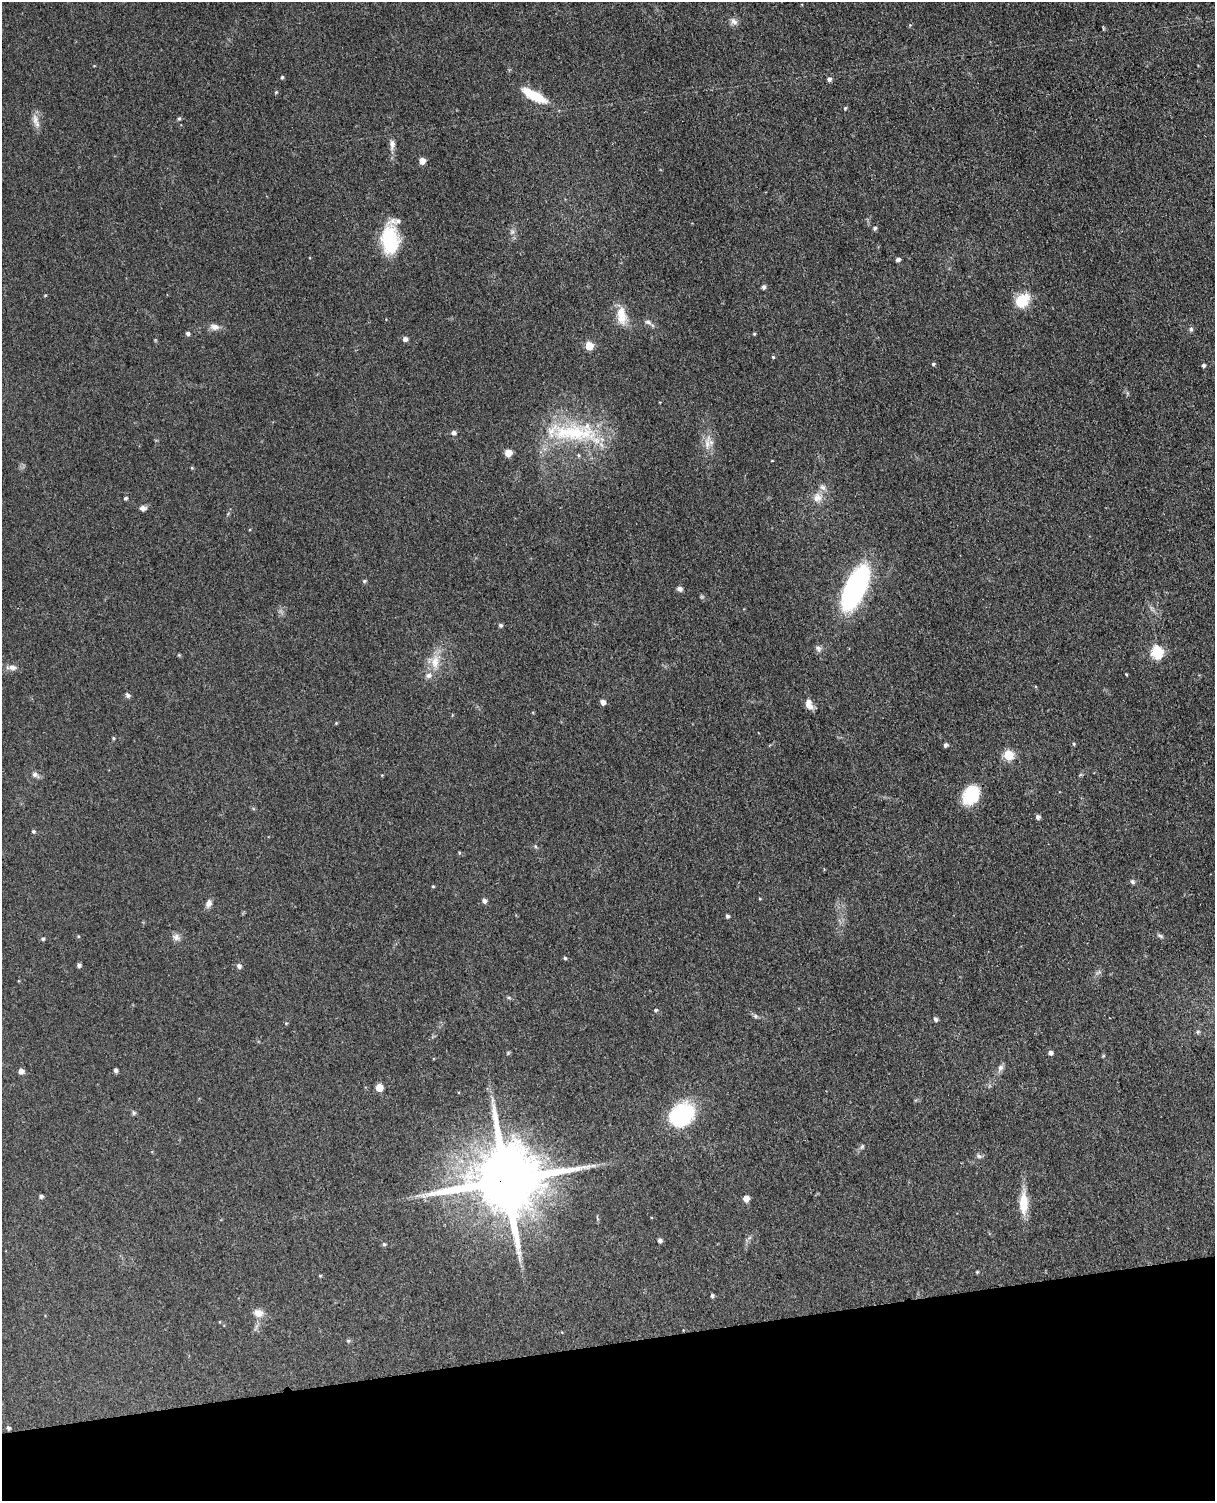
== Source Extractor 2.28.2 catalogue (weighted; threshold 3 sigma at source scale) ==
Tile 10 of 4 x 3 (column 2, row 3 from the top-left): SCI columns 1272-2484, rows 149-1647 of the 4967 x 4906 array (HDU 1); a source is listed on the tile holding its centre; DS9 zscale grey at full resolution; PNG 1217 x 1503 px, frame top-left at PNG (2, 2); no overlay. Shown black and unused: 10% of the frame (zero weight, under 3 of 4 exposures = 5% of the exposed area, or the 3 px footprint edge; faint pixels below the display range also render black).
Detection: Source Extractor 2.28.2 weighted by HDU 2 'WHT'; one run over the whole footprint, this tile lists its part. Background 0.0701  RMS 0.0075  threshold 0.0339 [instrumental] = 3 sigma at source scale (4.5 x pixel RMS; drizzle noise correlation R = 1.50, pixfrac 1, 0.05/0.05 arcsec/px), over >= 5 px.
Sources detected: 104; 5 inside a brighter listed object's ellipse — not listed separately; the other 99 listed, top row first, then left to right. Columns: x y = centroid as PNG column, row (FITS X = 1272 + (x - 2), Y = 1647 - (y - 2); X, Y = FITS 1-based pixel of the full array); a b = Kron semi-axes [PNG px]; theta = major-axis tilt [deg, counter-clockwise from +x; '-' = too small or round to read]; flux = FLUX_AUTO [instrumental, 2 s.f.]
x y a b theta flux
734 22 10 8 -31 3.4
910 25 4 4 - 0.8
282 77 4 3 - 1.1
829 79 5 5 - 2.2
276 92 5 4 - 0.72
533 95 32 10 -29 22
845 108 4 4 - 0.97
179 119 5 5 - 1.1
35 120 16 7 -81 5.3
392 144 16 7 85 4.3
422 161 5 5 - 6.8
875 228 5 5 - 1.6
390 240 31 18 -83 42
898 259 4 4 - 2.3
763 287 5 4 - 2.1
1022 300 21 15 43 16
621 316 23 11 -83 13
648 322 9 5 -20 2.2
214 327 12 8 -7 4.3
1191 329 6 5 - 1.9
188 333 5 4 - 1.8
754 334 4 3 - 0.82
405 339 5 5 - 3.2
589 346 5 5 - 22
773 357 5 4 - 0.86
933 364 5 4 - 1
1203 365 4 4 - 1.5
453 432 5 5 - 2.5
575 433 69 22 -10 64
707 442 22 8 81 8.1
508 453 6 5 - 10
192 468 5 4 - 0.73
126 498 5 4 - 1.1
817 498 12 11 - 6.9
143 508 8 6 -6 2.8
364 581 6 5 - 1.2
855 588 48 19 66 120
679 589 7 6 - 2.5
501 625 5 5 - 1.5
818 648 8 7 - 2.4
1157 652 6 6 - 76
179 655 5 4 - 0.81
435 662 19 11 84 12
12 667 14 7 -2 4
1126 674 3 3 - 0.65
127 695 7 6 - 1.9
603 702 5 5 - 3.9
808 706 13 6 -26 4
336 723 4 4 - 0.68
113 738 4 4 - 0.85
1074 744 4 4 - 0.88
945 745 5 4 - 1.9
1008 755 5 5 - 41
35 774 8 7 - 2.6
971 795 20 16 57 28
1038 817 5 5 - 2.2
33 831 5 5 - 1.1
535 846 5 4 - 1
1133 882 7 6 - 1.5
433 886 4 3 - 0.83
760 899 4 3 - 0.66
484 901 5 5 - 2.9
209 903 10 7 67 3.5
727 916 4 4 - 1.5
78 936 4 3 - 0.69
1160 936 9 4 -19 1.5
176 937 10 9 - 3.4
43 939 4 4 - 1.2
565 958 4 4 - 1
79 965 4 4 - 2
239 966 6 6 - 2.3
509 998 5 3 - 1
656 1010 5 4 - 1.1
755 1016 6 5 - 1.4
935 1019 5 5 - 1.7
1198 1032 6 5 - 1.4
508 1053 5 4 - 0.89
1050 1053 5 4 - 2.5
1001 1068 9 7 45 2.8
116 1070 5 4 - 1.6
21 1071 5 5 - 4.2
379 1088 5 5 - 17
492 1101 8 4 90 2.2
134 1113 6 5 - 1.4
681 1115 20 16 32 91
862 1147 9 3 45 1.4
979 1156 7 6 - 1.9
506 1180 19 17 15 8800
41 1196 5 4 - 2
746 1199 5 5 - 7.4
1023 1203 26 10 90 16
660 1240 4 4 - 2.3
384 1244 4 4 - 1.2
977 1272 4 3 - 0.77
320 1276 4 4 - 0.79
712 1295 4 4 - 1.4
259 1313 11 9 -16 6.1
348 1341 5 5 - 1.1
8 1428 4 4 - 1.8
Overlapping masked pixels (flux is a lower limit): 1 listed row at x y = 506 1180